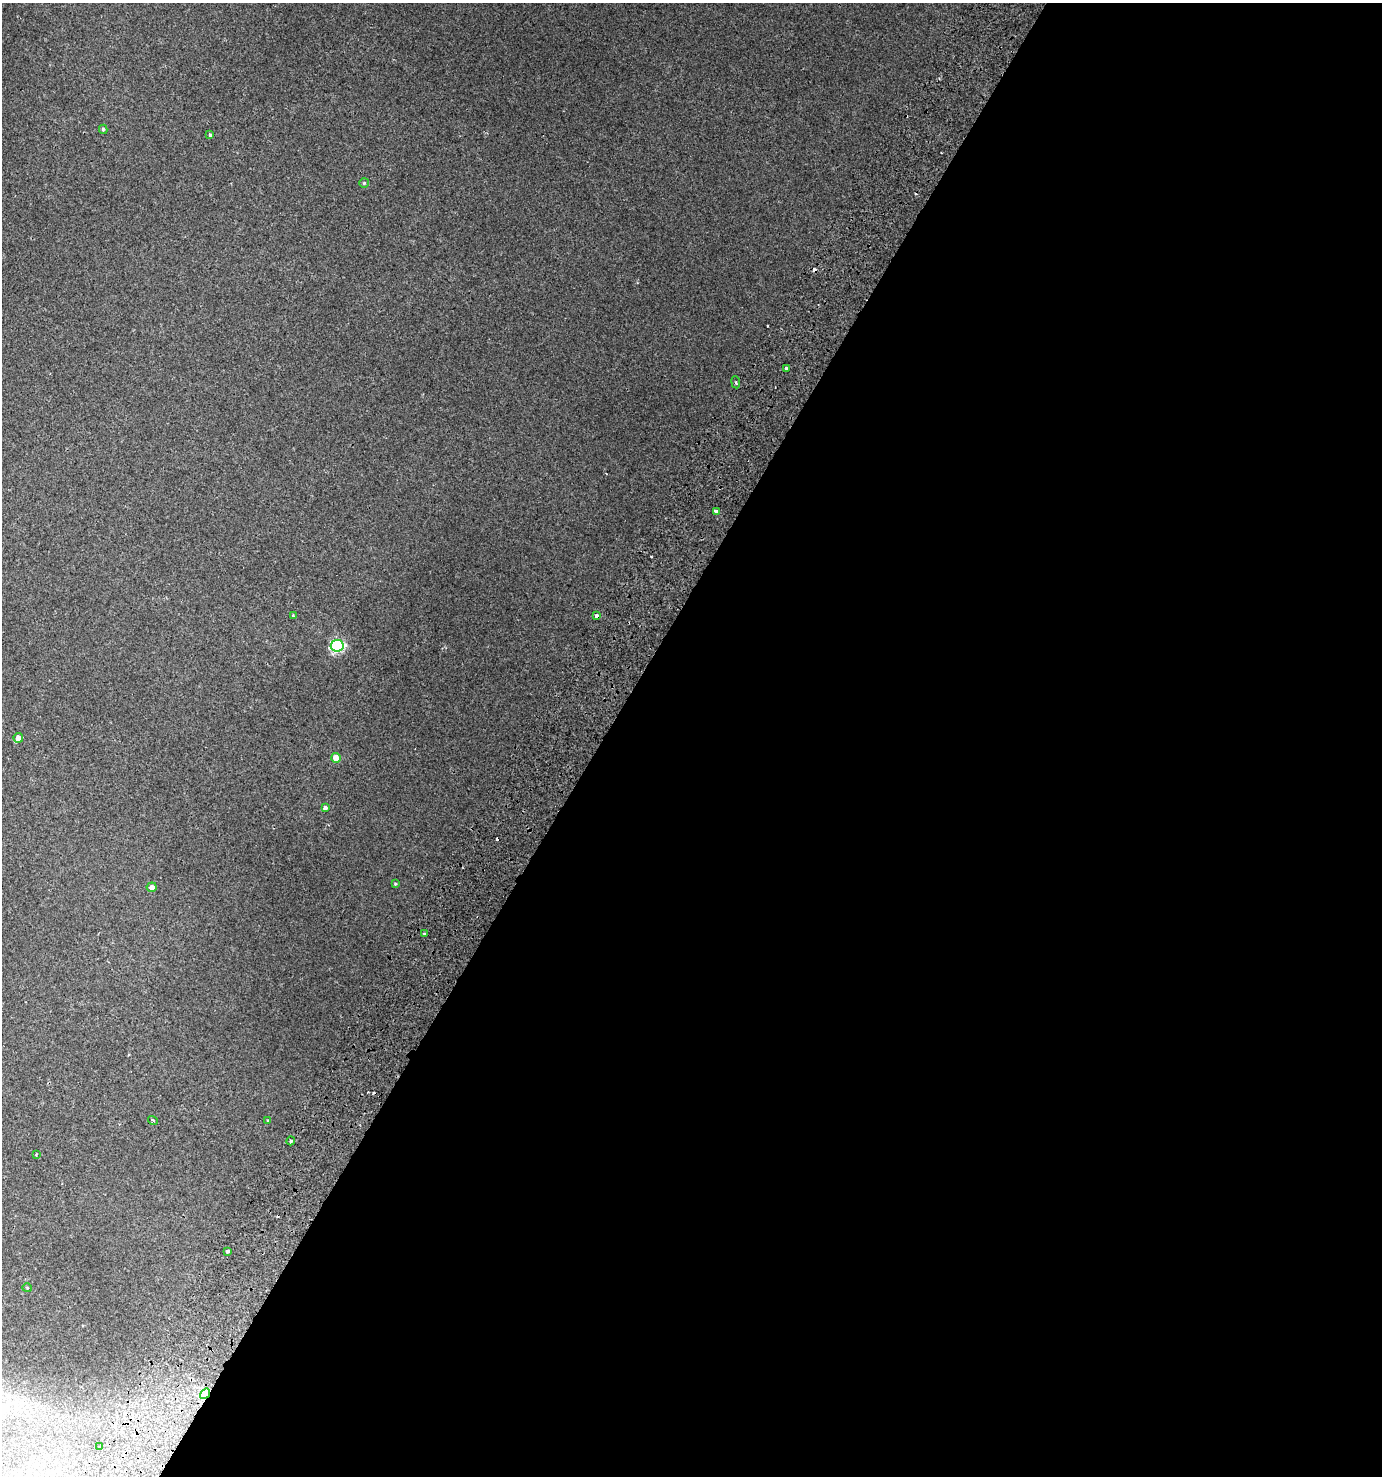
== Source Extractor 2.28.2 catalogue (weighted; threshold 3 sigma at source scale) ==
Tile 12 of 4 x 4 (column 4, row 3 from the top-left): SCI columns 4392-5771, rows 1526-2999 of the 6090 x 5992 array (HDU 1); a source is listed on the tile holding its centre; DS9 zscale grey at full resolution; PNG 1384 x 1478 px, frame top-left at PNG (2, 3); each listed source drawn as its Kron ellipse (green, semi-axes under 4 px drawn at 4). Shown black and unused: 57% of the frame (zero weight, under 2 of 3 exposures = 4% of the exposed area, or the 3 px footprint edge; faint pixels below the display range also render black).
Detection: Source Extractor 2.28.2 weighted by HDU 2 'WHT'; one run over the whole footprint, this tile lists its part. Background 0.00663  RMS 0.0036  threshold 0.0161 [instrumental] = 3 sigma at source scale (4.5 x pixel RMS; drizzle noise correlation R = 1.50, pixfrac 1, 0.0396/0.0396 arcsec/px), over >= 5 px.
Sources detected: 29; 6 cosmic-ray / hot-pixel residue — neither listed nor drawn; the other 23 listed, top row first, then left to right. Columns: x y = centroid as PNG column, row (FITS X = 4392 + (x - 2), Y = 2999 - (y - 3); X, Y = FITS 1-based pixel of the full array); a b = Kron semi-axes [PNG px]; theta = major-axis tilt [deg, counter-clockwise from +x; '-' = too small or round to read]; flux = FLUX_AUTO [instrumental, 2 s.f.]
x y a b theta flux
103 129 4 3 - 0.56
210 135 3 3 - 1.3
364 183 5 5 - 0.41
786 368 3 3 - 1.9
736 382 6 3 -82 0.46
716 511 3 3 - 1.4
293 615 3 3 - 0.56
597 616 4 3 - 2.6
337 646 6 6 - 56
18 738 5 5 - 2.3
336 758 5 5 - 3.6
325 808 4 4 - 1.3
395 884 4 3 - 0.34
152 887 5 5 - 1.9
424 934 3 3 - 0.78
153 1120 5 3 - 0.66
268 1121 3 3 - 0.36
291 1141 4 3 - 0.49
36 1154 3 2 - 0.35
228 1252 3 3 - 1
27 1288 5 4 - 0.41
205 1394 6 4 54 26
99 1446 3 3 - 0.62
Overlapping masked pixels (flux is a lower limit): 2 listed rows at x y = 597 616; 205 1394